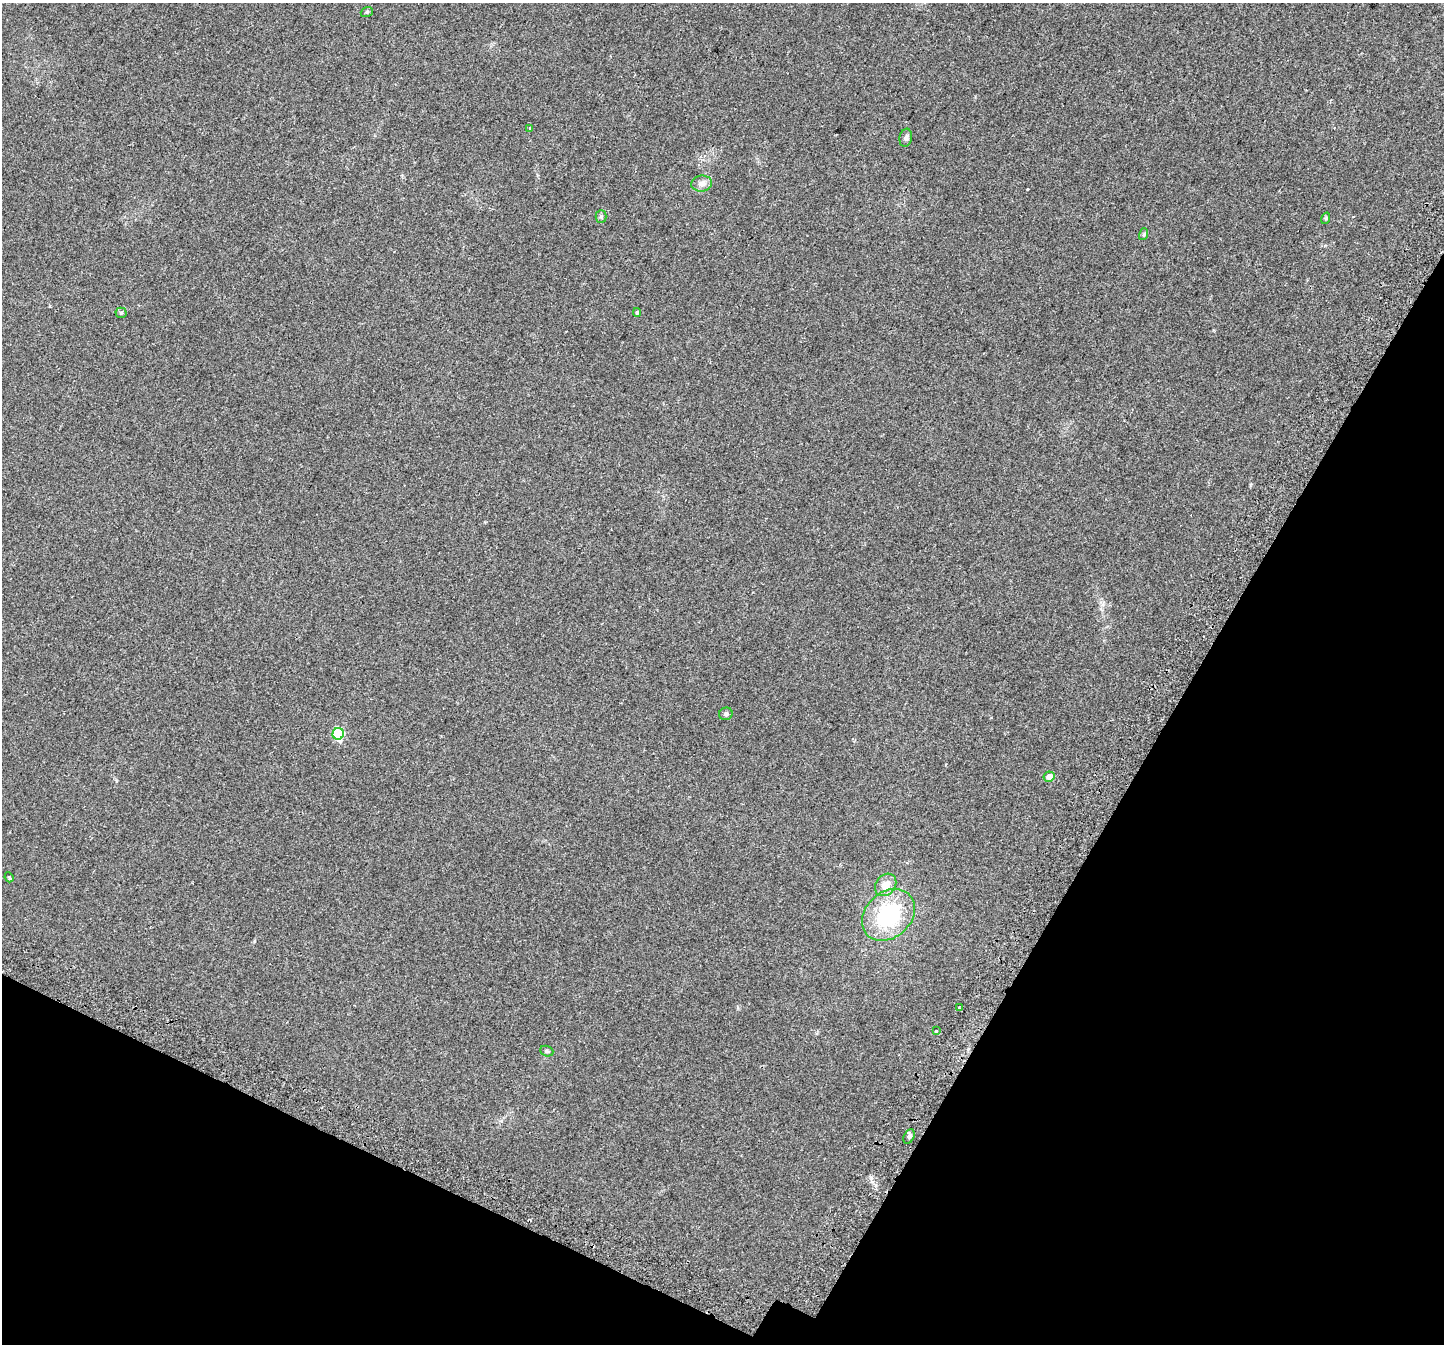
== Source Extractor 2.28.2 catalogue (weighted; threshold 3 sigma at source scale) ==
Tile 15 of 4 x 4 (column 3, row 4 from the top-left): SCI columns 2950-4391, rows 342-1683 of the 5890 x 5987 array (HDU 1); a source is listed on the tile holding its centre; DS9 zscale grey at full resolution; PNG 1446 x 1346 px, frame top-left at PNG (2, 3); each listed source drawn as its Kron ellipse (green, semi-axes under 4 px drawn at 4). Shown black and unused: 26% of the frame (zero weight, under 2 of 3 exposures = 4% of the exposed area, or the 3 px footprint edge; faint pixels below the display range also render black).
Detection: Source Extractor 2.28.2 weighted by HDU 2 'WHT'; one run over the whole footprint, this tile lists its part. Background 0.0629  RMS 0.0063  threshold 0.0284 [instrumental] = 3 sigma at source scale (4.5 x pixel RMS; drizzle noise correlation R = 1.50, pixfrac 1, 0.0396/0.0396 arcsec/px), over >= 5 px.
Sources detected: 20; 1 cosmic-ray / hot-pixel residue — neither listed nor drawn; the other 19 listed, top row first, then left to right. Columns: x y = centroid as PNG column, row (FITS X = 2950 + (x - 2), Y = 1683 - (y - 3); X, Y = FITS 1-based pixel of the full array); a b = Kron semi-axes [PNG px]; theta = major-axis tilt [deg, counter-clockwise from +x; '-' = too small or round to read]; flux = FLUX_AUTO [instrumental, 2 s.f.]
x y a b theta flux
367 12 6 5 - 0.85
530 128 3 3 - 1.1
906 138 9 6 79 1.7
702 184 10 8 8 3.6
601 217 6 5 - 0.95
1326 218 6 3 73 0.7
1144 234 6 4 72 0.81
637 312 4 3 - 0.91
121 313 5 5 - 0.77
726 714 7 6 - 1.4
338 734 6 5 - 45
1049 777 5 5 - 4.3
9 877 5 4 - 0.78
886 885 12 9 51 6.8
888 915 29 22 42 46
959 1007 3 2 - 1.3
936 1031 4 3 - 2.1
547 1051 7 5 -21 0.95
909 1136 7 5 63 1.4
Unlisted compact peaks at least as high as the median listed source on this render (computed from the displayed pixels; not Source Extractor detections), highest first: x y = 871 1178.